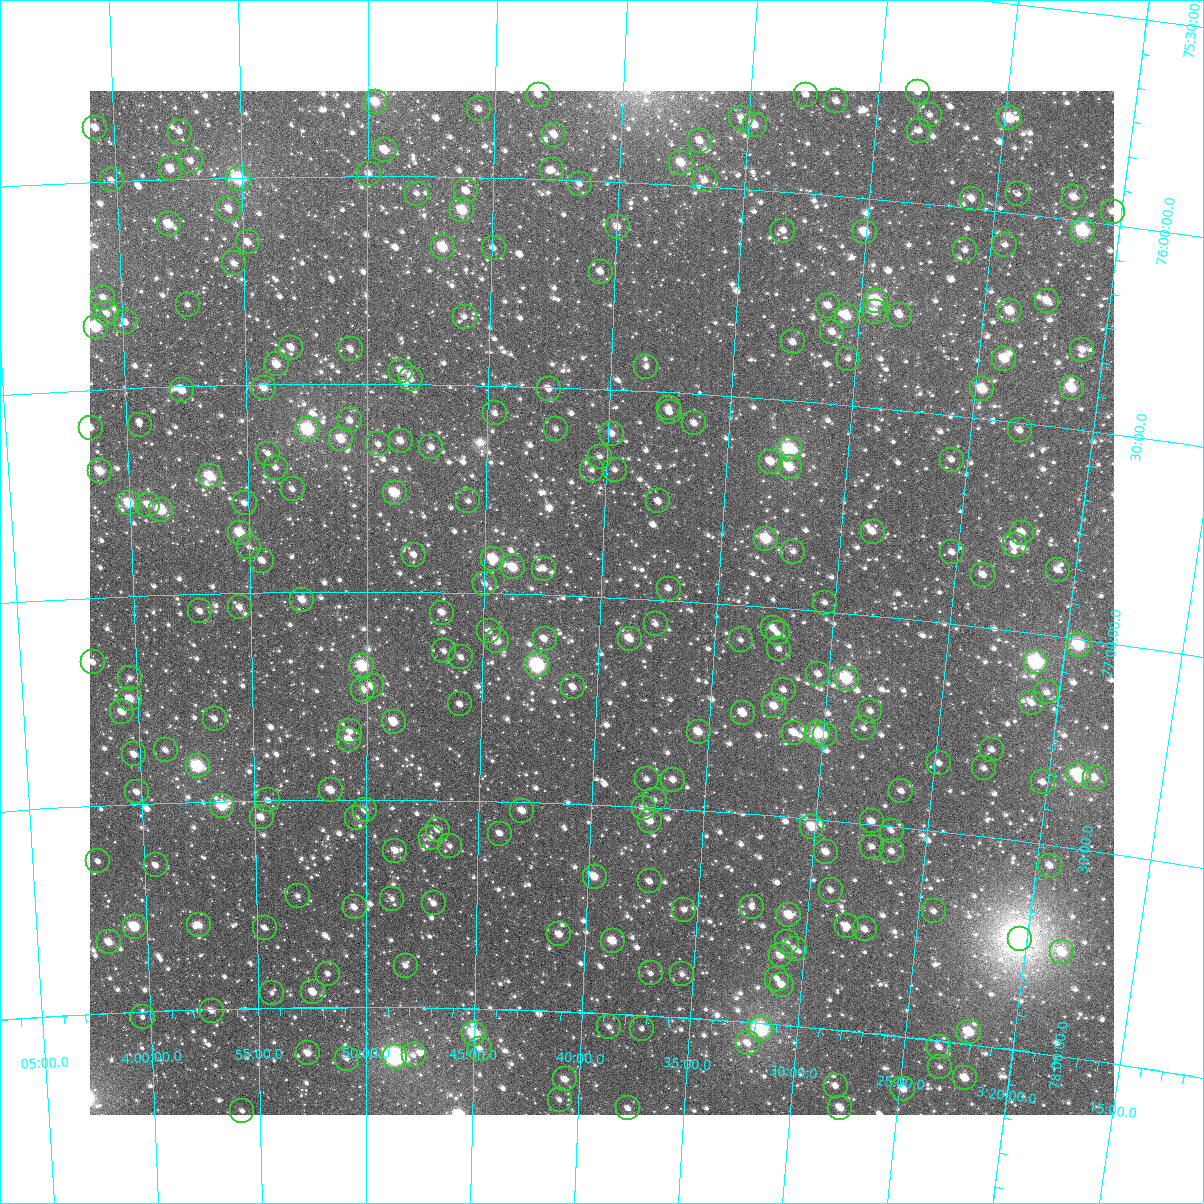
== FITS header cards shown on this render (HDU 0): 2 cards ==
NAXIS1  =                 1024
NAXIS2  =                 1024

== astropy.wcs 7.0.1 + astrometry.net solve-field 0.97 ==
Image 1024 x 1024 px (HDU 0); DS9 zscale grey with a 90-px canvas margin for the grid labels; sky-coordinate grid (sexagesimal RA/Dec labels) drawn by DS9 from the SOLVED WCS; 262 Tycho-2 reference stars matched to detected sources circled (green)
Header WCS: RA---TAN-SIP/DEC--TAN-SIP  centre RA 03:39:57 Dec +77:01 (54.99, +77.01 deg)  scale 8.66 arcsec/px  FOV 147.8' x 147.9'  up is +177 deg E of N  parity flipped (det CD > 0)
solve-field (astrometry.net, Tycho-2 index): VERIFIED the header's WCS against the Tycho-2 star catalogue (verified at 6 index scales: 15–262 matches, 0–1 conflicts across passes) and refined it, rather than solving blind
Solved WCS: RA---TAN-SIP/DEC--TAN-SIP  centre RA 03:39:57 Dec +77:01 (54.99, +77.01 deg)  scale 8.66 arcsec/px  FOV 147.8' x 147.9'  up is +177 deg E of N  parity flipped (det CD > 0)
The solver's refit moves the header's centre by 0.08 arcsec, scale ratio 1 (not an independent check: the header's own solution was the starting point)
Tycho-2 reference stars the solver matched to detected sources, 262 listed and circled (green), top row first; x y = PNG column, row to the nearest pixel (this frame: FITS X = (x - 90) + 1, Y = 1024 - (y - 91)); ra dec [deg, ICRS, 3 dp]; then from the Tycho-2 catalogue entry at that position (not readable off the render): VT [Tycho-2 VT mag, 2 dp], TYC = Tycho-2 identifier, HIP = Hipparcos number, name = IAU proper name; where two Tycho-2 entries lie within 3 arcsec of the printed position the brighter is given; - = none
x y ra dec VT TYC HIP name
918 92 52.122 +75.735 11.44 4509-2698-1 - -
539 95 55.821 +75.797 11.16 4509-2041-1 - -
806 95 53.206 +75.763 11.42 4509-2707-1 - -
836 101 52.906 +75.774 10.96 4509-2157-1 - -
376 102 57.420 +75.822 9.77 4509-3437-1 - -
479 109 56.406 +75.836 10.92 4509-3301-1 - -
930 115 51.985 +75.787 11.57 4509-3047-1 - -
741 118 53.824 +75.831 11.95 4509-3406-1 - -
1009 118 51.204 +75.776 9.36 4509-3228-1 15901 -
755 125 53.689 +75.845 10.61 4509-3092-1 - -
95 128 60.182 +75.871 10.79 4510-1503-1 - -
919 131 52.073 +75.828 11.51 4509-3291-1 - -
180 132 59.355 +75.887 11.73 4509-2939-1 - -
554 135 55.657 +75.892 10.38 4509-2724-1 - -
700 141 54.216 +75.892 10.95 4509-2757-1 - -
385 150 57.328 +75.938 10.07 4509-2899-1 - -
191 161 59.252 +75.959 11.36 4509-2810-1 - -
681 163 54.392 +75.946 9.88 4509-3046-1 - -
171 169 59.455 +75.975 10.12 4509-3134-1 - -
552 170 55.666 +75.978 11.12 4509-3427-1 - -
369 174 57.487 +75.994 11.31 4509-3317-1 - -
239 179 58.779 +76.004 8.38 4509-3169-1 18329 -
112 180 60.044 +75.998 11.62 4510-1157-1 - -
705 180 54.146 +75.985 11.56 4509-3283-1 - -
580 184 55.384 +76.009 11.45 4509-3367-1 - -
466 191 56.514 +76.034 10.87 4509-2374-1 - -
417 194 57.009 +76.041 11.56 4509-1595-1 - -
1018 194 51.039 +75.955 11.46 4509-2883-1 - -
1074 197 50.483 +75.947 10.76 4509-2467-1 - -
972 199 51.488 +75.978 10.95 4509-3214-1 - -
229 209 58.883 +76.075 11.31 4509-2068-1 - -
462 210 56.550 +76.080 9.34 4509-2889-1 - -
1113 212 50.087 +75.970 11.01 4509-2959-1 - -
169 224 59.490 +76.109 9.82 4509-2448-1 - -
618 227 54.992 +76.108 10.76 4509-2948-1 - -
783 231 53.332 +76.094 11.75 4509-3419-1 - -
1083 231 50.354 +76.024 8.44 4509-2949-1 15646 -
865 232 52.516 +76.083 9.68 4509-3101-1 - -
248 242 58.701 +76.157 10.69 4509-2666-1 - -
1005 245 51.110 +76.079 11.56 4509-1837-1 - -
443 247 56.738 +76.170 9.31 4509-1993-1 - -
494 248 56.230 +76.170 11.85 4509-1683-1 - -
965 250 51.501 +76.102 11.53 4509-1555-1 - -
234 263 58.844 +76.207 10.93 4509-1879-1 - -
601 272 55.144 +76.218 11.35 4509-2096-1 - -
103 298 60.177 +76.280 11.28 4510-1026-1 - -
876 301 52.344 +76.244 8.85 4509-1935-1 - -
1047 301 50.625 +76.202 10.07 4509-2078-1 - -
188 305 59.324 +76.304 11.48 4509-1661-1 - -
828 306 52.822 +76.266 11.49 4509-2561-1 - -
1010 311 50.987 +76.236 9.78 4509-1411-1 - -
875 312 52.350 +76.272 11.10 4509-2830-1 - -
107 313 60.149 +76.318 11.31 4510-1128-1 - -
900 315 52.096 +76.272 10.43 4509-2247-1 - -
847 316 52.628 +76.287 9.80 4509-2837-1 - -
465 317 56.510 +76.336 11.49 4509-2166-1 - -
126 322 59.962 +76.341 11.23 4509-1912-1 - -
96 327 60.267 +76.349 8.83 4510-1620-1 - -
832 332 52.760 +76.328 11.40 4509-1856-1 - -
793 342 53.151 +76.360 11.29 4509-2248-1 - -
291 348 58.277 +76.412 10.90 4509-2525-1 - -
351 349 57.669 +76.417 10.92 4509-2509-1 - -
1082 350 50.213 +76.309 10.92 4509-2330-1 - -
848 359 52.575 +76.389 11.69 4509-2077-1 - -
1004 359 50.988 +76.352 9.92 4509-3335-1 - -
277 364 58.429 +76.452 10.10 4509-2269-1 - -
646 367 54.636 +76.442 12.06 4509-1941-1 - -
401 371 57.149 +76.468 10.34 4509-2254-1 - -
411 379 57.045 +76.488 11.43 4509-2143-1 - -
264 388 58.564 +76.508 10.41 4509-1249-1 - -
1072 388 50.273 +76.402 9.31 4509-1958-1 - -
549 389 55.626 +76.504 10.87 4509-1271-1 - -
982 389 51.179 +76.430 9.34 4509-1255-1 - -
182 390 59.408 +76.508 11.12 4509-1491-1 - -
669 408 54.378 +76.537 11.74 4509-1913-1 - -
670 412 54.369 +76.546 10.97 4509-1737-1 - -
495 413 56.175 +76.567 11.79 4509-1761-1 - -
350 420 57.677 +76.588 11.82 4509-1425-1 - -
694 423 54.107 +76.571 11.03 4509-1229-1 - -
140 425 59.860 +76.589 11.92 4509-2064-1 - -
91 428 60.370 +76.591 10.60 4510-620-1 - -
308 429 58.114 +76.609 8.14 4509-1643-1 18118 -
556 429 55.534 +76.601 11.72 4509-1899-1 - -
1020 430 50.748 +76.519 11.00 4509-2236-1 - -
612 434 54.952 +76.606 10.88 4509-1453-1 - -
341 439 57.769 +76.633 9.94 4509-2099-1 - -
401 441 57.147 +76.637 11.03 4509-1279-1 - -
378 444 57.382 +76.645 11.28 4509-1263-1 - -
431 447 56.829 +76.652 11.19 4509-2628-1 - -
790 449 53.103 +76.617 8.44 4509-1205-1 16495 -
268 454 58.532 +76.666 11.57 4509-1957-1 - -
600 457 55.070 +76.662 11.66 4509-1177-1 - -
952 460 51.417 +76.607 11.87 4509-1223-1 - -
771 462 53.289 +76.651 11.12 4509-3293-1 - -
790 467 53.085 +76.660 9.78 4509-1387-1 - -
276 468 58.453 +76.701 11.22 4509-1680-1 - -
592 470 55.147 +76.696 11.82 4509-1752-1 - -
615 470 54.908 +76.693 12.25 4509-1768-1 - -
100 471 60.291 +76.696 9.64 4510-927-1 - -
210 476 59.146 +76.717 9.20 4509-1624-1 - -
293 489 58.281 +76.753 11.49 4509-1248-1 - -
395 493 57.209 +76.762 9.24 4509-1630-1 - -
468 501 56.433 +76.780 11.82 4509-1698-1 - -
658 501 54.438 +76.763 11.26 4509-1798-1 - -
129 503 60.005 +76.775 9.33 4510-801-1 - -
245 503 58.786 +76.785 11.89 4509-1266-1 - -
148 505 59.802 +76.781 10.73 4509-1602-1 - -
161 510 59.666 +76.795 8.95 4509-1470-1 - -
873 532 52.163 +76.798 11.12 4509-1230-1 - -
240 533 58.842 +76.856 9.20 4509-1264-1 - -
1022 533 50.601 +76.763 10.78 4509-1398-1 - -
766 539 53.280 +76.836 9.02 4509-1286-1 16550 -
1015 545 50.659 +76.795 10.79 4509-1788-1 - -
249 547 58.750 +76.890 11.97 4513-1229-1 - -
793 552 52.979 +76.863 11.78 4509-1480-1 - -
952 552 51.308 +76.829 11.48 4509-1368-1 - -
414 555 56.998 +76.911 11.98 4513-36-1 - -
493 559 56.155 +76.917 9.34 4513-1149-1 17471 -
262 561 58.613 +76.924 11.00 4513-264-1 - -
513 567 55.942 +76.937 9.58 4513-1443-1 - -
544 569 55.615 +76.937 11.51 4513-1323-1 - -
1058 570 50.178 +76.841 11.12 4509-1238-1 - -
983 575 50.955 +76.875 10.81 4509-1464-1 - -
485 584 56.238 +76.977 11.91 4513-875-1 - -
669 589 54.278 +76.972 11.57 4513-1379-1 - -
302 600 58.192 +77.019 10.30 4513-1339-1 - -
825 603 52.605 +76.979 11.66 4513-1231-1 - -
240 607 58.861 +77.035 10.97 4513-1313-1 - -
200 611 59.288 +77.042 10.83 4513-1385-1 - -
442 613 56.691 +77.049 10.72 4513-533-1 - -
656 624 54.395 +77.059 11.56 4513-1133-1 - -
773 628 53.130 +77.051 11.05 4513-1253-1 - -
489 631 56.184 +77.091 11.84 4513-671-1 - -
778 633 53.082 +77.061 11.25 4513-1201-1 - -
545 639 55.582 +77.107 11.22 4513-384-1 - -
630 639 54.667 +77.097 9.93 4513-969-1 - -
741 640 53.469 +77.084 11.72 4513-587-1 - -
497 641 56.090 +77.114 10.16 4513-921-1 - -
1079 645 49.853 +77.014 8.54 4512-1238-1 - -
779 649 53.052 +77.099 11.74 4513-1309-1 - -
444 651 56.662 +77.142 12.30 4513-1157-1 - -
461 657 56.477 +77.156 11.65 4513-431-1 - -
93 662 60.463 +77.155 11.31 4514-1204-1 - -
1036 662 50.284 +77.067 7.85 4513-183-1 15620 -
537 665 55.650 +77.170 7.89 4513-351-1 17333 -
362 666 57.546 +77.179 8.60 4513-189-1 17940 -
818 674 52.606 +77.152 11.17 4513-1153-1 - -
130 678 60.070 +77.197 12.25 4514-1124-1 - -
847 679 52.298 +77.156 8.59 4513-102-1 16233 -
372 686 57.448 +77.227 11.40 4513-607-1 - -
573 687 55.253 +77.220 11.13 4513-282-1 - -
363 690 57.536 +77.236 11.09 4513-207-1 - -
784 690 52.967 +77.196 12.03 4513-141-1 - -
1047 692 50.128 +77.137 11.38 4513-433-1 - -
130 699 60.081 +77.247 9.87 4514-1034-1 - -
1032 703 50.276 +77.167 11.16 4513-809-1 - -
460 704 56.478 +77.269 11.30 4513-457-1 - -
774 706 53.055 +77.237 10.46 4513-743-1 - -
870 711 52.008 +77.229 11.27 4513-18-1 - -
122 712 60.171 +77.277 10.44 4514-1512-1 - -
743 713 53.391 +77.259 10.27 4513-951-1 - -
215 719 59.161 +77.301 11.51 4513-2707-1 - -
394 722 57.203 +77.313 9.79 4513-2664-1 - -
864 728 52.060 +77.272 11.51 4513-33-1 - -
350 731 57.682 +77.336 11.17 4513-2541-1 - -
699 732 53.860 +77.312 10.09 4513-2703-1 - -
794 733 52.818 +77.297 10.83 4513-2715-1 - -
818 733 52.557 +77.293 9.09 4513-2781-1 - -
825 735 52.478 +77.296 11.48 4513-2769-1 - -
349 740 57.693 +77.357 10.30 4513-2517-1 - -
166 750 59.712 +77.373 11.63 4513-2409-1 - -
992 750 50.645 +77.290 11.71 4513-2740-1 - -
134 754 60.058 +77.381 11.16 4514-954-1 - -
939 763 51.205 +77.337 11.14 4513-2537-1 - -
198 766 59.366 +77.415 8.29 4513-2362-1 18510 -
984 768 50.707 +77.337 11.58 4513-2538-1 - -
1079 775 49.665 +77.323 8.55 4512-2551-1 15408 -
1095 778 49.492 +77.325 10.90 4512-322-1 - -
647 779 54.399 +77.432 11.62 4513-2338-1 - -
673 780 54.109 +77.431 10.90 4513-2787-1 - -
1043 782 50.047 +77.352 11.21 4513-2663-1 - -
331 790 57.895 +77.478 10.25 4513-2159-1 - -
901 791 51.584 +77.413 11.57 4513-2540-1 - -
137 792 60.045 +77.472 11.43 4514-858-1 - -
268 800 58.592 +77.500 11.34 4513-2352-1 - -
655 800 54.297 +77.481 11.76 4513-2110-1 - -
222 806 59.105 +77.512 9.26 4513-2285-1 - -
644 808 54.413 +77.503 11.19 4513-2332-1 - -
365 810 57.514 +77.526 10.72 4513-1838-1 - -
522 811 55.767 +77.521 10.66 4513-2263-1 - -
262 817 58.671 +77.541 11.23 4513-2151-1 - -
357 818 57.605 +77.545 12.47 4513-1886-1 - -
650 821 54.343 +77.532 10.06 4513-2193-1 - -
872 821 51.879 +77.493 11.21 4513-2125-1 - -
812 827 52.531 +77.519 9.65 4513-2501-1 - -
438 830 56.698 +77.572 11.10 4513-1665-1 - -
892 831 51.646 +77.511 11.73 4513-1914-1 - -
500 834 56.005 +77.578 11.32 4513-2330-1 - -
431 838 56.781 +77.592 11.94 4513-1834-1 - -
450 846 56.564 +77.611 11.68 4513-2492-1 - -
872 847 51.846 +77.553 11.78 4513-1982-1 - -
395 851 57.175 +77.623 10.85 4513-2096-1 - -
892 851 51.624 +77.560 11.08 4513-2410-1 - -
826 852 52.352 +77.576 10.76 4513-1766-1 - -
98 861 60.513 +77.634 11.71 4514-628-1 - -
156 865 59.867 +77.650 11.67 4513-2233-1 - -
1050 866 49.851 +77.550 11.08 4512-1714-1 - -
595 877 54.928 +77.673 10.04 4513-1630-1 - -
650 881 54.302 +77.678 11.26 4513-2610-1 - -
831 890 52.263 +77.667 11.52 4513-2616-1 - -
298 896 58.276 +77.731 11.78 4513-2273-1 - -
392 899 57.206 +77.739 11.81 4513-2577-1 - -
434 903 56.734 +77.749 11.16 4513-1819-1 - -
355 907 57.632 +77.760 11.14 4513-2563-1 - -
752 907 53.132 +77.724 11.86 4513-2376-1 - -
684 910 53.896 +77.741 11.40 4513-2576-1 - -
934 911 51.080 +77.692 12.26 4513-2059-1 - -
789 915 52.707 +77.735 9.68 4513-1258-1 - -
199 925 59.402 +77.797 10.35 4513-2039-1 - -
847 926 52.041 +77.750 11.45 4513-2621-1 - -
135 927 60.138 +77.795 9.08 4514-390-1 - -
265 928 58.658 +77.807 11.46 4513-2486-1 - -
865 929 51.836 +77.753 10.97 4513-1947-1 - -
559 934 55.299 +77.815 10.49 4513-2006-1 - -
1020 939 50.082 +77.735 5.47 4513-2820-1 15547 -
613 941 54.689 +77.826 9.94 4513-2606-1 - -
109 942 60.436 +77.829 10.44 4514-495-1 - -
787 942 52.705 +77.801 11.76 4513-2753-1 - -
795 949 52.604 +77.815 11.36 4513-1544-1 - -
1062 952 49.582 +77.751 9.85 4512-2515-1 - -
781 955 52.763 +77.834 10.37 4513-2666-1 - -
406 966 57.046 +77.900 11.44 4513-302-1 - -
651 973 54.234 +77.899 12.09 4513-1724-1 - -
328 974 57.940 +77.920 11.97 4513-2254-1 - -
682 974 53.875 +77.896 11.56 4513-1749-1 - -
777 979 52.782 +77.890 11.75 4513-1998-1 - -
782 985 52.718 +77.904 11.44 4513-2293-1 - -
313 992 58.113 +77.964 10.29 4513-1633-1 - -
272 993 58.588 +77.964 12.18 4513-2173-1 - -
212 1011 59.288 +78.004 11.07 4513-1506-1 - -
143 1017 60.089 +78.013 11.68 4514-315-1 - -
609 1027 54.682 +78.032 11.79 4513-624-1 - -
642 1029 54.299 +78.033 12.66 4513-2520-1 - -
761 1029 52.922 +78.014 7.45 4513-1738-1 16437 -
969 1032 50.522 +77.971 9.28 4513-1479-1 - -
474 1034 56.243 +78.061 8.44 4513-1939-1 17510 -
748 1043 53.062 +78.051 11.03 4513-1811-1 - -
939 1047 50.843 +78.016 12.20 4513-1999-1 - -
480 1049 56.173 +78.097 11.50 4513-498-1 - -
308 1053 58.179 +78.110 10.52 4513-1592-1 - -
414 1055 56.946 +78.115 11.66 4513-1600-1 - -
395 1057 57.168 +78.119 7.12 4513-1660-1 17810 -
347 1059 57.728 +78.124 11.55 4513-1994-1 - -
940 1067 50.809 +78.063 12.06 4513-2574-1 - -
965 1078 50.507 +78.082 10.28 4513-1789-1 - -
565 1079 55.166 +78.163 10.69 4513-1685-1 - -
836 1086 51.999 +78.134 11.46 4513-1014-1 - -
903 1089 51.206 +78.125 10.69 4513-1928-1 - -
560 1100 55.220 +78.213 12.24 4513-1342-1 - -
628 1108 54.408 +78.226 11.53 4513-486-1 - -
840 1108 51.918 +78.186 10.33 4513-590-1 - -
242 1111 58.959 +78.247 12.13 4513-952-1 - -